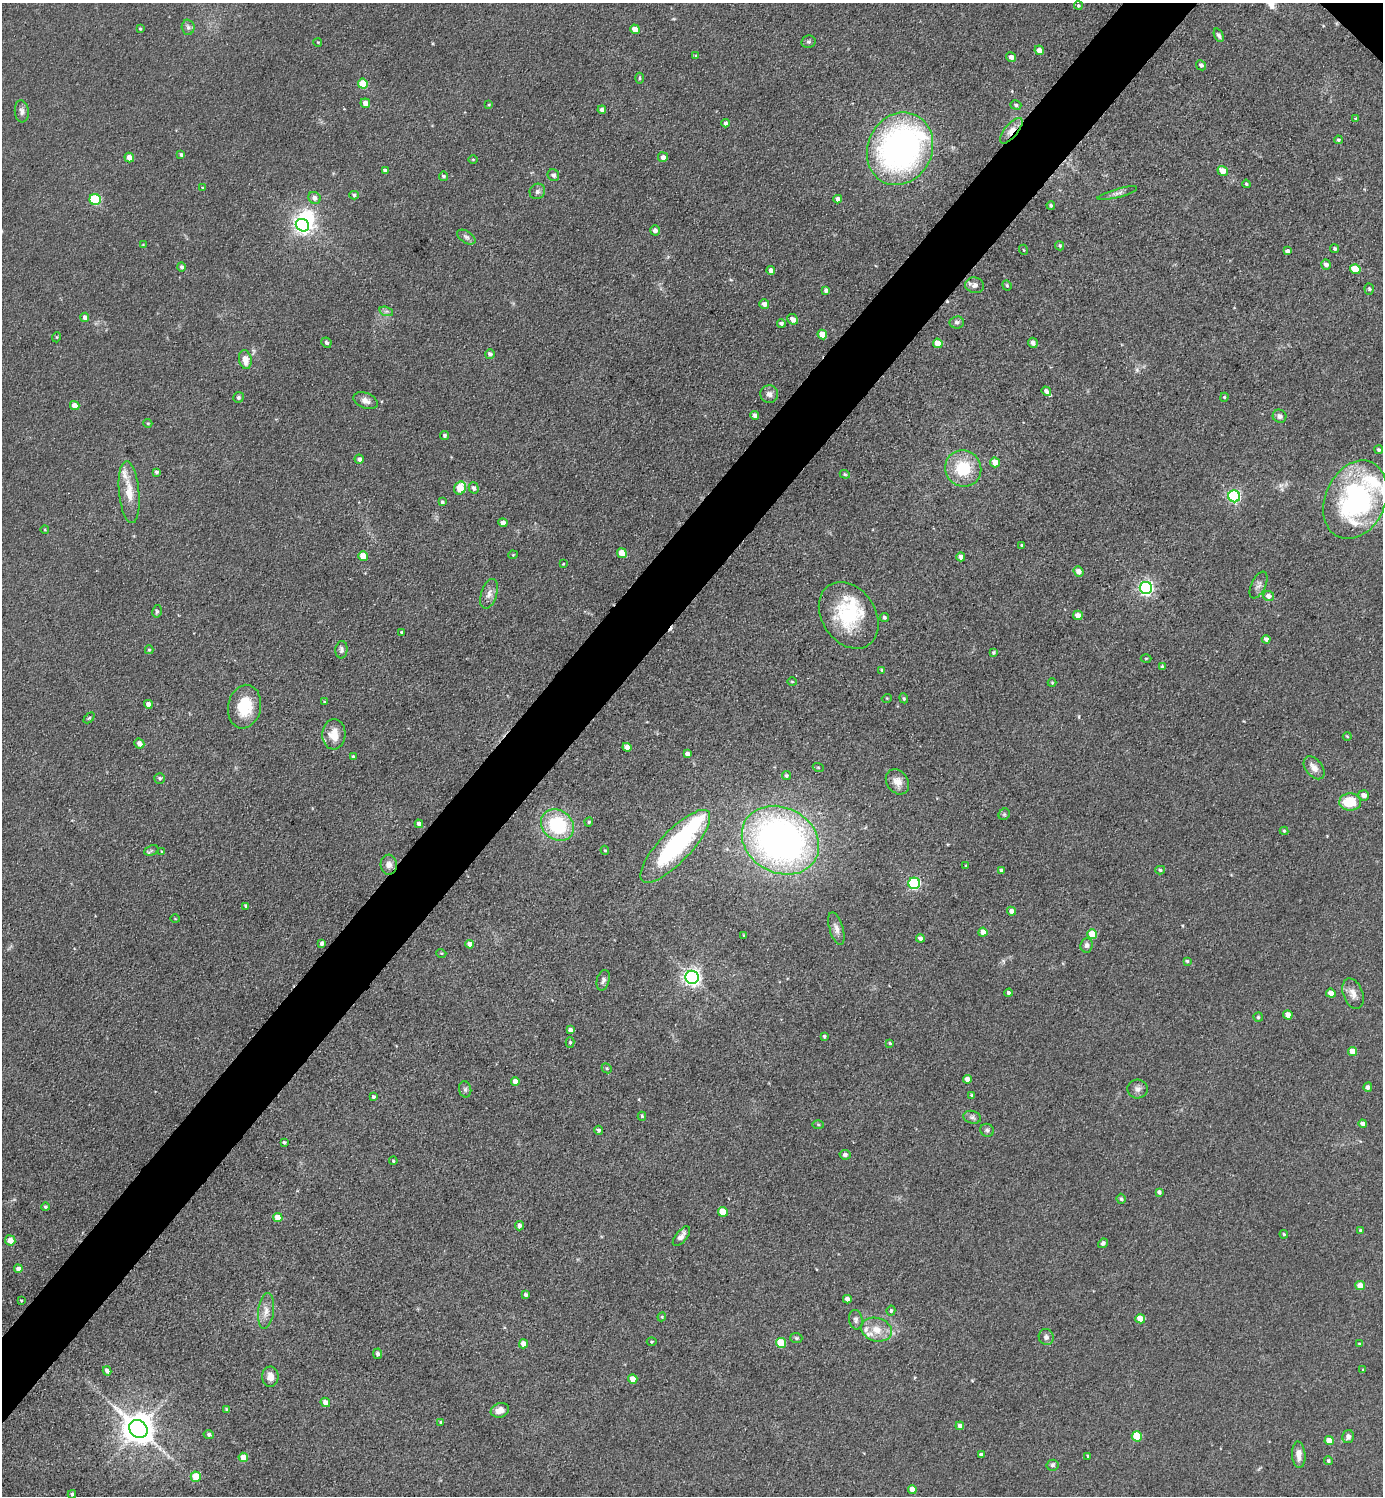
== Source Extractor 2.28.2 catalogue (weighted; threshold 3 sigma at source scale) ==
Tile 7 of 4 x 4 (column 3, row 2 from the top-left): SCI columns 3062-4442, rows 2989-4482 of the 5979 x 5977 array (HDU 1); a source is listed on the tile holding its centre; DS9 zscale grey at full resolution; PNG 1385 x 1498 px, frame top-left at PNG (2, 3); each listed source drawn as its Kron ellipse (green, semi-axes under 4 px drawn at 4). Shown black and unused: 5% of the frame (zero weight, under 3 of 5 exposures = <1% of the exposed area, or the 3 px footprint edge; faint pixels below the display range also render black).
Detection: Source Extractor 2.28.2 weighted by HDU 2 'WHT'; one run over the whole footprint, this tile lists its part. Background 0.0607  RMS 0.0073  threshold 0.0326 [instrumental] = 3 sigma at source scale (4.5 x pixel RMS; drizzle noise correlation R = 1.50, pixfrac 1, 0.05/0.05 arcsec/px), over >= 5 px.
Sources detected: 259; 4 inside a brighter object's white glare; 2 cosmic-ray / hot-pixel residue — neither listed nor drawn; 7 inside a brighter listed object's ellipse — not listed separately; the other 246 listed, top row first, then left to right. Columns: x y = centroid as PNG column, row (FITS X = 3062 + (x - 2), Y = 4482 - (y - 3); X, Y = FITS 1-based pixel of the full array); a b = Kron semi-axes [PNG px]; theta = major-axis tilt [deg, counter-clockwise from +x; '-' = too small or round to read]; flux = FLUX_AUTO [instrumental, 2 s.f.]
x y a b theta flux
1078 6 4 4 - 1.1
188 27 7 6 - 2
140 29 4 3 - 0.91
635 29 5 4 - 7.2
1219 35 7 4 -67 1.9
318 42 4 3 - 0.53
808 42 7 6 - 1.5
1039 50 5 4 - 4.6
696 56 4 4 - 0.89
1011 57 5 4 - 3.7
1201 65 5 4 - 1.9
639 78 5 3 - 0.9
363 84 5 5 - 16
365 103 5 4 - 5.6
489 105 4 4 - 0.64
1016 105 5 4 - 1.3
602 110 4 4 - 2.8
22 111 11 7 -84 3
1356 119 3 3 - 1.4
725 123 4 4 - 2
1011 131 15 6 50 7.5
1338 140 4 3 - 1
900 149 37 32 64 240
181 155 4 3 - 1.3
663 157 5 5 - 3.3
129 158 5 4 - 6.1
473 159 4 3 - 0.7
385 171 4 4 - 2.4
1223 171 5 4 - 9.1
553 175 6 5 - 2.5
443 176 5 4 - 1.6
1246 184 4 3 - 1
203 187 4 2 - 0.59
537 191 8 7 - 2.5
1117 193 20 3 15 3.1
354 195 5 4 - 1.6
315 198 6 5 - 3.2
95 199 6 5 - 49
838 199 4 4 - 3.3
1051 205 4 4 - 1.4
302 225 7 6 - 260
655 230 5 5 - 3.6
466 237 10 6 -33 2.3
143 245 4 3 - 0.58
1060 246 5 4 - 1.3
1335 249 4 4 - 1.2
1024 250 5 3 - 0.63
1287 251 4 4 - 2.3
1326 265 5 5 - 3.3
182 267 4 4 - 1.9
1355 269 5 5 - 22
771 271 4 4 - 4.4
975 285 9 7 -10 3.2
1007 285 5 4 - 0.98
1369 289 5 4 - 1.2
826 290 4 3 - 1.8
764 304 5 4 - 3.5
386 311 7 4 -17 1.7
85 317 4 4 - 3.3
793 319 6 5 - 4.2
957 322 7 6 - 2.1
781 323 4 4 - 2.1
822 335 5 4 - 11
57 337 5 3 - 0.71
326 343 5 5 - 1.9
938 343 5 4 - 12
1033 343 5 5 - 2.5
490 354 5 4 - 2.1
245 360 9 6 -80 7.2
1046 391 5 4 - 2.6
769 394 9 9 - 3.6
238 397 5 5 - 1.3
1224 397 5 4 - 0.87
366 401 13 7 -22 4.1
75 406 5 4 - 8.2
755 415 4 4 - 2.4
1280 416 7 6 - 3
148 423 4 4 - 0.93
445 435 4 4 - 1.5
1379 450 4 4 - 1.3
359 459 4 4 - 2.6
995 462 5 5 - 7.3
963 469 18 18 - 30
156 472 4 4 - 1.4
845 474 5 4 - 1
460 488 6 5 - 17
474 488 6 5 - 2.3
129 492 31 10 -84 13
1234 496 6 6 - 120
1355 500 41 30 66 140
442 502 3 3 - 1.3
503 523 4 4 - 5.8
45 530 4 3 - 0.67
1022 545 3 2 - 0.85
622 553 5 4 - 13
513 555 4 4 - 0.76
363 556 5 4 - 10
961 557 4 4 - 4.2
563 564 3 2 - 0.56
1078 571 5 4 - 4.9
1259 585 14 7 63 3.3
1146 588 6 6 - 200
489 594 15 8 72 4.6
1269 596 5 5 - 3.7
157 611 6 5 - 1.3
849 615 36 26 -56 49
1078 615 5 4 - 5.6
884 617 4 4 - 1.3
402 632 4 3 - 0.87
1266 639 4 4 - 2.7
149 650 4 4 - 1.1
341 650 9 6 84 2.4
993 653 3 3 - 1.1
1146 659 5 3 - 0.68
1162 667 4 4 - 1.4
882 670 4 4 - 1.1
792 682 5 3 - 0.73
1052 683 4 4 - 0.77
887 698 5 3 - 0.68
904 698 5 4 - 0.94
324 702 4 3 - 0.71
148 704 4 4 - 5.3
244 707 22 16 79 25
89 718 6 4 44 0.88
334 734 15 11 87 11
1347 736 4 4 - 0.75
139 744 5 5 - 4.2
627 747 4 4 - 4
687 754 4 4 - 2.9
353 756 4 3 - 1.1
818 767 5 3 - 0.69
1314 768 13 8 -52 5.8
786 776 4 4 - 1.4
160 778 5 5 - 1.4
897 782 13 10 -55 6.9
1364 795 5 5 - 3.9
1350 802 11 8 -2 23
1004 814 6 5 - 1
589 822 4 4 - 1.3
419 824 4 4 - 3.8
557 825 17 14 -36 55
1284 831 4 4 - 0.97
780 840 40 32 -28 370
675 846 48 16 47 100
151 850 7 4 25 1.5
605 850 5 4 - 0.95
162 852 3 3 - 0.95
389 865 10 8 -86 4.7
966 865 3 2 - 0.7
1001 870 4 3 - 1.8
1160 870 5 4 - 1.2
914 883 6 5 - 94
246 906 4 3 - 1.5
1012 911 4 4 - 4.4
175 919 5 3 - 0.64
836 929 17 7 -74 4.4
983 932 4 4 - 6
1092 934 5 5 - 19
744 935 3 3 - 0.67
920 938 4 4 - 2.8
322 943 4 4 - 2.7
470 944 4 4 - 5.4
1087 945 7 6 - 2.2
441 953 5 3 - 0.69
1187 961 4 4 - 1
692 977 6 6 - 280
603 980 10 6 75 2.1
1008 993 4 3 - 1.8
1331 993 5 4 - 4.9
1353 994 16 9 -70 5.8
1288 1015 5 4 - 6.7
1258 1017 4 4 - 0.92
570 1030 4 4 - 3.2
824 1036 3 3 - 1.1
570 1042 5 4 - 1.2
890 1043 4 3 - 0.93
1353 1051 4 4 - 9.3
607 1068 5 4 - 0.98
967 1079 4 4 - 4.4
515 1081 4 4 - 4.8
1368 1087 4 4 - 2.5
465 1089 8 6 -77 1.7
1138 1089 10 9 - 3.6
972 1095 4 3 - 1.3
374 1097 4 3 - 1.7
642 1116 4 4 - 1.2
972 1117 9 6 -14 2.2
1363 1124 4 4 - 2.8
818 1125 6 4 -2 0.88
599 1130 4 4 - 1.6
987 1130 7 6 - 1.8
284 1142 3 3 - 1.1
845 1155 5 5 - 2.5
393 1161 4 3 - 0.83
1159 1192 4 4 - 1.8
1121 1199 5 4 - 1.2
45 1207 4 4 - 1.2
723 1212 5 4 - 15
278 1218 5 4 - 8.3
519 1226 5 4 - 3.2
1360 1230 4 3 - 0.8
1284 1234 4 3 - 0.96
681 1236 12 5 51 3.8
10 1240 5 5 - 8
1103 1243 5 4 - 1.8
18 1269 4 4 - 3.5
1360 1285 5 4 - 8.1
526 1295 4 3 - 1.6
847 1299 4 4 - 3.6
21 1300 4 2 - 0.62
266 1311 18 8 84 6.2
891 1311 5 4 - 1.4
662 1317 4 4 - 0.83
1140 1319 5 4 - 12
856 1320 10 6 -82 2.5
876 1330 16 11 -17 10
1046 1337 8 7 - 2.6
796 1338 6 5 - 1.2
652 1342 5 4 - 0.92
781 1343 5 5 - 22
523 1344 4 4 - 6.7
1359 1344 4 3 - 0.72
377 1354 5 4 - 2.2
1363 1370 4 3 - 0.67
107 1371 4 4 - 3
270 1377 10 8 90 5.7
633 1379 5 4 - 8.2
325 1402 5 4 - 4.1
227 1410 4 4 - 2.4
500 1410 9 7 18 5
441 1422 4 4 - 1.1
960 1426 4 4 - 3.2
138 1429 9 8 - 1400
209 1434 5 4 - 1.8
1137 1436 5 5 - 23
1348 1437 6 6 - 3.1
1329 1441 5 4 - 8.3
981 1455 4 3 - 2.3
1299 1455 13 6 -86 5.4
1088 1456 3 3 - 0.92
243 1457 5 4 - 8.2
1328 1461 4 4 - 1.5
1052 1465 6 5 - 1.6
196 1477 5 5 - 21
912 1489 4 4 - 5.9
72 1494 4 3 - 1
Overlapping masked pixels (flux is a lower limit): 1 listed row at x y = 1011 131